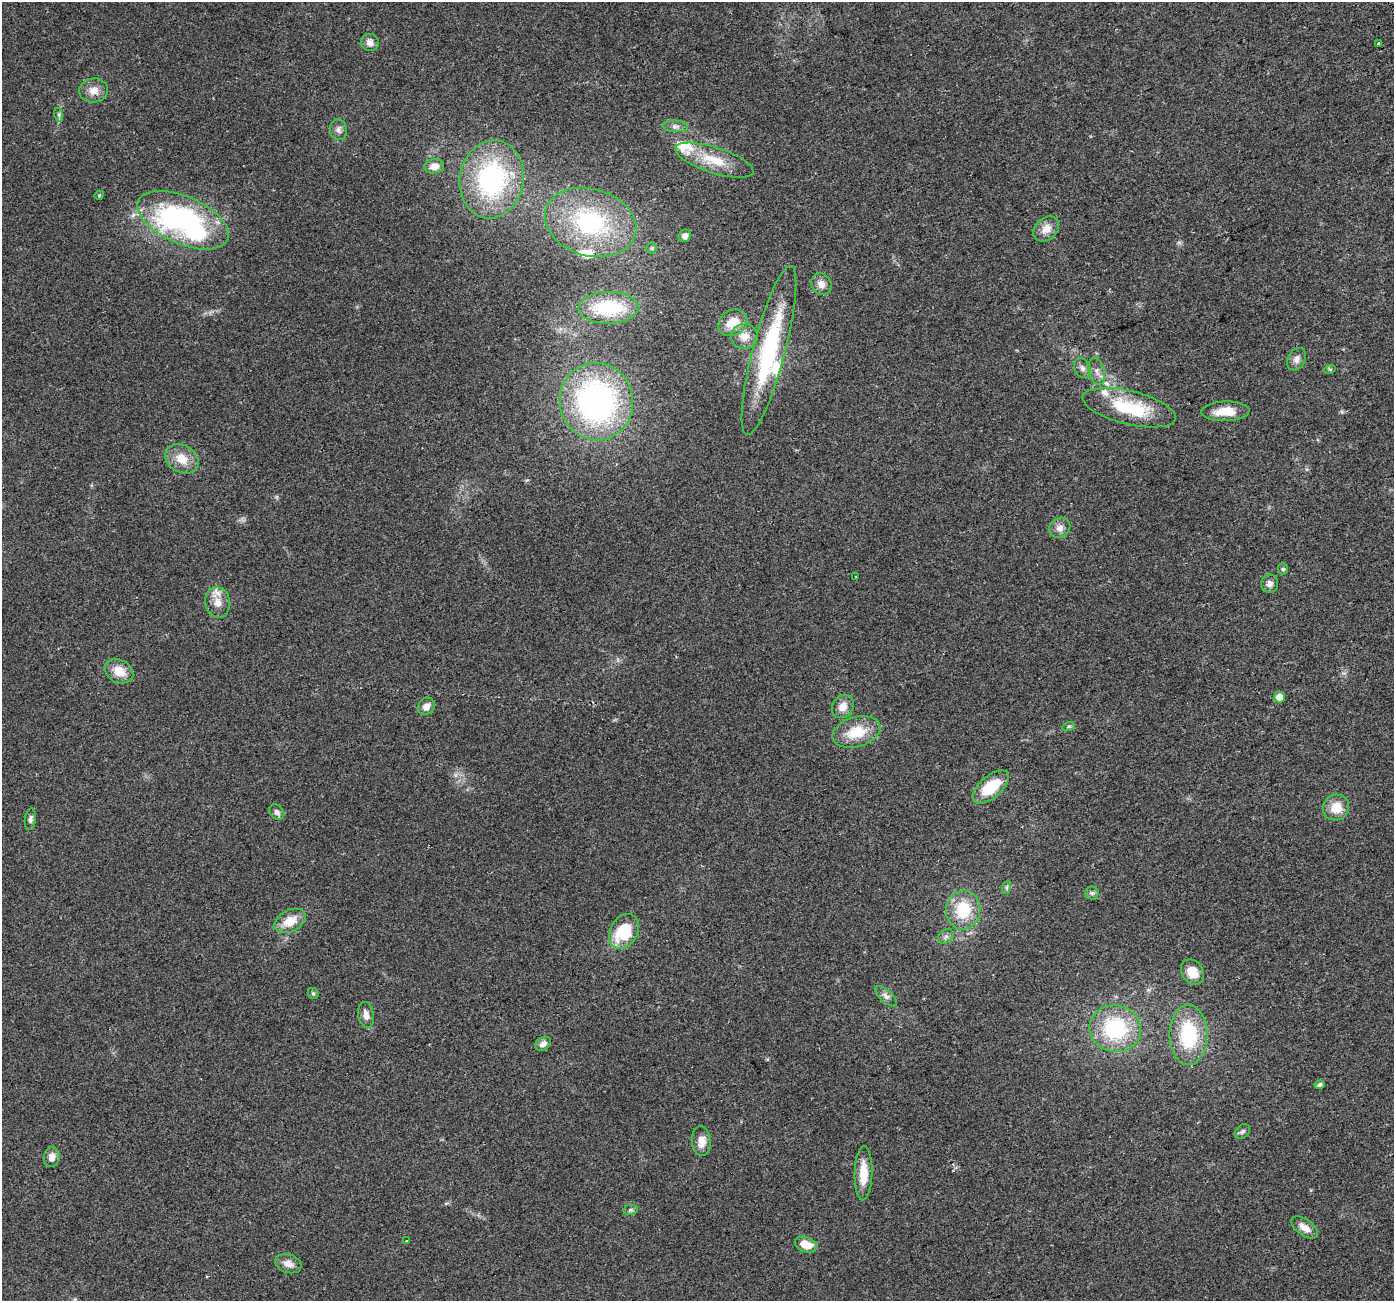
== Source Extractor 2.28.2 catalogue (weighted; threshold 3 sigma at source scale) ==
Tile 10 of 4 x 4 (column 2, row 3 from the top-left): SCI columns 1422-2813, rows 1395-2693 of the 5630 x 5441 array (HDU 1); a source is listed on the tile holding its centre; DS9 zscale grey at full resolution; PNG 1396 x 1303 px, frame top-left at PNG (2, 2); each listed source drawn as its Kron ellipse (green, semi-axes under 4 px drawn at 4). Shown black and unused: <1% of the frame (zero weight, under 2 of 3 exposures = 2% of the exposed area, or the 3 px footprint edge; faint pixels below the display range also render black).
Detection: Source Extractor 2.28.2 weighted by HDU 2 'WHT'; one run over the whole footprint, this tile lists its part. Background 0.059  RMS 0.0083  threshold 0.0372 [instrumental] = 3 sigma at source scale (4.5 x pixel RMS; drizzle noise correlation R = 1.50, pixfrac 1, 0.0396/0.0396 arcsec/px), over >= 5 px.
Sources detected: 71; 5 inside a brighter listed object's ellipse — not listed separately; the other 66 listed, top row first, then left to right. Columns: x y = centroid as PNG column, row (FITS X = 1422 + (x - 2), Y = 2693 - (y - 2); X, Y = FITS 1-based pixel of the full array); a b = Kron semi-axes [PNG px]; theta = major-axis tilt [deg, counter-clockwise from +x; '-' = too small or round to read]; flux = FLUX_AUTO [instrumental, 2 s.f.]
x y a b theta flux
370 43 9 8 - 4.6
1379 43 4 3 - 7.2
94 90 14 12 5 8
59 115 7 4 -72 1.6
675 126 13 6 -5 3.3
338 130 10 8 -84 3.6
714 160 41 13 -17 24
434 166 10 7 7 6.1
492 179 39 32 79 120
99 195 5 4 - 0.92
183 220 49 24 -24 200
590 222 47 33 -16 94
1046 229 14 10 41 8.3
685 236 6 6 - 3.4
652 248 5 5 - 1.2
821 284 11 9 -58 5.9
608 308 30 16 1 48
733 323 15 12 30 16
744 336 13 12 - 9.5
769 350 87 16 75 95
1297 359 12 8 61 4.3
1082 368 10 7 -62 3.3
1330 369 6 3 17 0.89
1097 371 14 8 -77 4.9
596 401 39 36 -78 210
1129 408 48 17 -14 49
1225 411 24 10 2 16
182 459 18 13 -30 14
1060 528 11 9 36 5
1283 569 6 5 - 1.4
855 577 3 3 - 4.1
1270 584 9 8 - 4
218 602 15 12 -80 9.1
119 671 15 11 -27 12
1279 697 5 5 - 10
426 706 9 7 51 4.9
843 707 12 10 54 7.7
1069 726 6 4 18 1.1
856 732 25 14 16 23
991 787 22 11 41 30
1336 808 13 12 - 13
277 812 8 6 -41 3.5
30 819 11 5 82 2.6
1007 887 7 4 71 1.4
1092 893 6 6 - 1.8
963 910 19 17 84 31
290 921 16 10 28 14
624 931 18 13 61 37
946 937 8 6 35 2.4
1192 972 13 10 -56 13
313 993 6 5 - 1.4
886 996 13 6 -42 3.6
366 1015 13 7 -80 5.4
1115 1029 26 23 -9 66
1188 1035 30 19 -90 57
543 1044 8 6 35 4.6
1319 1085 5 4 - 2.1
1243 1131 8 6 44 2.1
701 1141 15 9 -85 8
52 1157 10 8 79 5.6
863 1173 27 9 88 16
630 1210 7 5 10 1.5
1305 1228 15 8 -36 7.5
407 1241 3 2 - 0.91
806 1245 11 7 -21 13
288 1264 13 9 -19 6.3